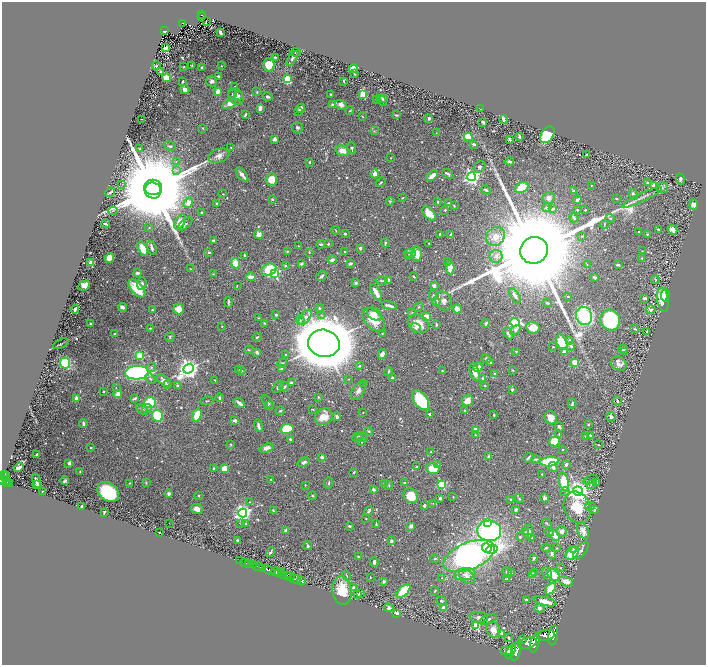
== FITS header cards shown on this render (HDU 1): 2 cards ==
NAXIS1  =                 1408
NAXIS2  =                 1325

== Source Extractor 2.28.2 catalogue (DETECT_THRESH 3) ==
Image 1408 x 1325 px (HDU 1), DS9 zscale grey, zoomed out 1/2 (1 PNG px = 2 x 2 image px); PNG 708 x 667 px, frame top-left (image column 1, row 1325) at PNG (2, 2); each listed source drawn as its Kron ellipse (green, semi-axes under 4 px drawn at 4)
Background 0.714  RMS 0.02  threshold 0.0594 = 3 sigma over >= 5 px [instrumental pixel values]
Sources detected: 728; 46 cannot appear on this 1/2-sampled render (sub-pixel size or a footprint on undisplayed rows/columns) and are neither listed nor drawn; of the other 682, the 500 brightest by FLUX_AUTO listed and drawn (182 fainter detections omitted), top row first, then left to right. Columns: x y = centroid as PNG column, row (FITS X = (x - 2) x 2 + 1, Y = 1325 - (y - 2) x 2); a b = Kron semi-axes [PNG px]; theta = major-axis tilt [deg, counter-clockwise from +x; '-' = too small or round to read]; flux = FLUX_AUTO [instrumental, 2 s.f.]
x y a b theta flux
201 15 4 2 - 63
202 17 2 1 - 5.2
206 22 4 2 - 4.6
183 23 4 3 - 83
164 31 4 2 - 84
220 32 3 2 - 21
165 47 4 3 - 43
296 52 5 2 - 3.8
275 57 2 2 - 6.2
292 58 8 3 56 9.6
269 65 6 5 - 72
156 66 4 3 - 5.9
192 66 3 2 - 3.9
221 66 2 2 - 3.8
183 67 2 2 - 2.9
202 67 3 2 - 7.3
353 69 4 4 - 62
160 71 2 2 - 16
355 74 2 2 - 3.3
219 76 3 2 - 11
166 78 4 3 - 99
287 79 4 3 - 140
183 81 2 2 - 6.2
212 81 5 5 - 14
344 81 3 1 - 3.8
234 87 3 2 - 2.7
185 89 5 4 - 22
218 91 3 3 - 34
257 92 4 3 - 3.2
233 94 5 3 - 6.1
331 94 2 2 - 3.9
363 94 3 3 - 130
239 96 5 3 - 5.7
236 97 9 7 -56 28
267 97 5 3 - 9.1
377 99 4 3 - 3.8
382 99 6 4 -19 8.5
383 101 5 4 - 6.9
229 104 7 4 23 35
332 104 3 3 - 8.1
341 105 6 4 -20 17
260 108 4 2 - 31
301 108 5 4 - 21
481 109 2 2 - 5.7
299 111 3 3 - 3.8
350 111 4 3 - 3.6
245 115 4 2 - 6.5
396 115 4 2 - 6.7
362 116 4 2 - 2.9
429 118 2 2 - 11
141 119 2 1 - 2.7
503 119 4 2 - 27
483 122 3 2 - 8.7
202 128 3 2 - 3.6
297 128 6 5 - 10
374 131 4 3 - 3.2
436 133 4 2 - 2.8
547 135 9 6 55 340
519 136 4 2 - 7.7
468 137 4 4 - 130
274 139 4 3 - 13
510 139 2 2 - 42
474 144 4 3 - 7.2
170 146 6 3 -17 7.2
139 148 3 3 - 3.3
231 148 3 2 - 3.4
352 148 6 4 -68 6.4
342 151 7 5 -20 40
586 155 3 2 - 2.7
219 156 11 6 18 22
391 158 2 2 - 2.7
176 161 4 2 - 2.9
510 161 4 3 - 8.4
309 162 2 2 - 6.2
479 167 6 5 - 11
176 170 4 2 - 4.9
375 174 4 3 - 24
448 174 6 2 -36 7.5
242 175 8 3 -51 16
432 176 6 3 38 37
471 177 4 4 - 1600
271 179 6 5 - 51
680 179 5 3 - 6.7
381 182 5 3 - 5.1
647 183 3 2 - 3.5
122 184 3 3 - 3.2
591 185 3 2 - 2.7
653 185 2 2 - 25
153 187 9 7 2 94000
522 187 7 5 28 89
662 188 6 5 - 9
486 190 5 3 - 7.1
153 191 8 8 - 56000
573 191 3 2 - 6.4
110 192 5 2 - 7.6
223 194 2 2 - 3.1
633 194 5 3 - 11
642 197 22 3 26 25
402 198 3 2 - 2.9
549 198 6 5 - 12
272 199 2 2 - 4.5
617 199 3 2 - 4.2
577 200 4 3 - 10
390 201 4 3 - 4.3
438 202 2 2 - 6.4
188 203 6 4 56 33
217 203 2 2 - 3.6
448 203 3 3 - 2.7
694 205 5 4 - 23
454 206 3 2 - 4.2
547 208 4 3 - 4.8
552 209 4 3 - 6.8
445 210 2 2 - 6.2
577 210 3 3 - 3.3
585 210 2 2 - 4.4
113 211 4 2 - 3.7
202 213 3 3 - 3.8
429 213 8 5 -46 64
574 218 4 3 - 9.9
610 218 4 3 - 4
180 222 8 4 60 53
106 224 4 2 - 6.8
185 224 9 4 39 8.4
604 224 4 2 - 3.1
149 228 4 3 - 3.3
336 230 4 2 - 2.9
658 230 4 2 - 5.2
672 230 5 4 - 35
639 232 2 2 - 10
259 234 5 4 - 16
345 234 3 2 - 5
440 234 3 2 - 4.8
451 234 3 2 - 6
647 234 3 2 - 3.7
495 236 10 8 43 39
582 236 3 3 - 2.8
213 241 3 2 - 6.7
385 243 4 3 - 6.8
429 243 3 2 - 2.8
321 244 4 2 - 7
328 244 3 2 - 4.9
299 246 3 2 - 2.7
152 248 8 3 -74 13
360 248 3 2 - 12
143 249 8 4 -63 65
534 250 14 13 - 220000
287 251 3 2 - 4
642 251 4 3 - 2.6
209 252 2 2 - 14
309 252 3 2 - 3.5
344 252 2 2 - 3.4
410 253 6 3 3 7.3
417 254 8 4 -90 42
244 255 2 2 - 3.6
408 256 3 2 - 3.8
496 256 6 6 - 16
109 258 4 4 - 48
642 258 2 2 - 3.5
332 260 5 3 - 14
447 261 4 2 - 2.7
91 263 3 3 - 45
235 263 5 4 - 77
350 263 3 2 - 7.8
301 264 3 3 - 7.2
587 265 3 2 - 3.1
618 265 3 2 - 11
285 266 2 2 - 7.9
450 268 7 4 89 47
190 269 4 2 - 3.6
269 270 8 6 18 200
138 273 4 3 - 15
274 273 3 3 - 530
213 274 4 2 - 2.8
321 276 5 3 - 9.1
251 277 4 3 - 31
414 277 3 2 - 6
595 277 3 2 - 12
655 279 4 2 - 4.1
389 280 3 3 - 19
381 281 6 3 -10 5.1
356 283 2 2 - 25
142 284 6 4 86 8.6
84 286 6 4 27 34
237 286 3 2 - 3.5
434 286 3 2 - 18
137 288 11 5 -47 120
376 292 9 3 -61 43
433 295 5 4 - 5.3
665 295 6 3 85 36
515 296 8 3 -57 15
568 297 3 2 - 3.1
644 298 4 2 - 11
663 300 12 5 -82 140
443 301 10 8 -63 25
228 302 5 2 - 6.8
436 302 4 3 - 15
547 303 5 3 - 8.4
390 306 8 2 -16 16
123 307 4 3 - 19
418 307 5 3 - 4.1
320 308 4 3 - 8.6
75 309 4 2 - 24
179 309 5 5 - 36
457 309 5 4 - 29
152 310 3 3 - 5.4
651 310 4 4 - 10
412 313 4 3 - 2.8
374 314 8 5 -32 21
276 315 3 3 - 8.3
321 315 3 3 - 4.3
584 316 9 8 - 480
305 317 9 4 51 17
426 317 3 3 - 140
259 318 3 3 - 2.8
300 320 4 3 - 6
374 320 14 8 -48 79
610 320 10 9 - 400
515 322 4 3 - 460
91 323 3 2 - 8.6
265 323 3 3 - 4
486 323 4 2 - 9.9
419 324 11 8 -28 54
436 325 3 2 - 7.6
222 326 2 2 - 3.4
150 328 2 2 - 3.2
416 328 6 4 -35 7.3
533 328 7 6 - 46
635 329 3 2 - 4.2
515 330 6 4 47 16
646 331 3 2 - 5.7
382 333 2 2 - 2.7
508 333 6 4 -60 11
115 334 3 2 - 4.9
170 337 5 3 - 5.4
257 337 4 2 - 5.2
569 340 3 2 - 6.7
562 342 8 5 -65 160
324 343 16 13 -14 32000
61 344 8 2 26 3.4
571 346 4 3 - 11
553 347 2 2 - 2.7
623 349 4 3 - 13
248 350 4 2 - 3
516 351 2 2 - 4.1
564 351 2 2 - 35
625 351 2 2 - 25
257 352 3 2 - 20
382 354 5 3 - 23
139 355 3 3 - 180
286 355 3 2 - 4
486 359 5 4 - 12
491 362 3 3 - 5.1
575 362 3 2 - 110
65 363 5 5 - 200
282 363 5 3 - 5.8
619 364 8 6 -26 29
359 366 3 2 - 4.8
151 367 5 4 - 5.5
478 367 5 4 - 17
189 369 5 4 - 3200
239 369 2 1 - 2.7
281 369 4 3 - 5
242 370 3 2 - 3.2
513 370 3 3 - 2.8
442 371 3 2 - 4.7
389 372 4 2 - 5.6
475 372 9 4 -74 29
137 373 12 6 3 980
495 374 3 3 - 7.6
392 378 3 3 - 10
482 378 2 2 - 13
150 379 6 3 -49 5
348 379 2 2 - 2.9
215 380 2 2 - 2.7
164 381 8 4 -36 25
291 383 3 3 - 8.8
364 383 2 2 - 4.6
167 385 2 2 - 45
178 385 3 3 - 6.7
485 386 2 2 - 3.6
278 387 7 4 47 7.6
284 387 5 3 - 9.8
116 388 3 2 - 2.7
512 390 2 2 - 11
103 391 2 2 - 3.7
358 391 9 6 58 22
118 394 4 3 - 41
318 397 3 2 - 4.8
77 398 2 2 - 72
134 398 4 2 - 11
220 398 4 3 - 7.3
420 400 11 6 -52 240
207 401 7 2 10 3.5
467 401 6 5 - 36
617 401 4 2 - 6.5
268 402 8 2 -51 4.7
150 403 6 5 - 140
239 403 6 2 -39 16
572 403 5 3 - 7.1
268 405 4 3 - 2.7
147 408 5 4 - 7.8
142 409 7 3 -37 9.7
313 409 3 2 - 3.4
465 410 3 2 - 3
280 411 5 3 - 4.1
363 413 2 1 - 2.7
429 414 2 2 - 13
197 415 6 4 72 61
494 415 3 2 - 5.4
157 416 6 5 - 130
324 417 9 7 35 56
337 417 4 3 - 12
611 417 5 4 - 11
551 418 7 6 - 34
235 420 3 2 - 19
83 423 4 2 - 10
588 424 3 2 - 4
258 426 6 3 -76 16
559 427 5 3 - 9.1
287 429 6 5 - 190
476 430 3 2 - 110
369 431 4 3 - 5.7
559 434 4 3 - 3.3
475 435 4 3 - 4.5
590 435 2 2 - 13
358 437 6 4 26 5.9
585 437 3 2 - 2.9
362 438 6 3 8 15
290 439 2 2 - 12
554 441 5 5 - 76
362 442 4 3 - 4.2
231 444 3 3 - 3.8
599 445 2 2 - 3
90 448 3 2 - 3.3
267 448 7 4 18 22
563 450 2 2 - 8.4
431 452 3 2 - 5.3
37 454 3 2 - 11
489 456 2 2 - 47
322 457 2 2 - 32
528 458 5 2 - 9.6
536 459 5 3 - 6.3
304 462 6 3 23 11
549 462 9 4 5 200
69 463 2 2 - 35
438 465 4 4 - 9.2
566 465 3 3 - 11
18 467 5 3 - 16
417 467 3 2 - 7.2
553 467 5 4 - 12
214 468 3 2 - 3.7
224 468 4 3 - 66
433 468 7 5 -13 93
80 471 2 2 - 3.6
354 472 3 3 - 5
5 474 2 1 - 44
542 474 3 2 - 3.3
6 477 5 3 - 390
271 479 2 2 - 2.7
3 480 4 2 - 470
7 480 2 1 - 72
591 480 7 3 22 5
36 481 7 2 -75 15
65 481 4 2 - 7.1
7 482 2 1 - 160
146 482 4 3 - 3.9
564 482 9 4 -78 160
10 483 3 2 - 180
130 483 2 2 - 3.5
329 483 5 3 - 5.6
404 483 3 2 - 7.2
596 483 3 3 - 12
385 484 4 3 - 8.8
442 484 3 3 - 270
592 484 5 3 - 4.4
36 485 4 2 - 6.6
305 485 3 2 - 3.1
389 485 4 3 - 3.5
373 489 2 2 - 14
42 491 2 2 - 2.7
578 491 5 4 - 3200
108 492 12 8 -37 280
565 492 4 3 - 4.7
169 493 4 4 - 7.2
199 496 2 2 - 9.6
312 496 4 3 - 4.5
411 496 8 7 - 88
453 497 2 2 - 3.4
440 498 2 2 - 33
545 498 4 3 - 13
519 499 5 3 - 3.9
511 500 3 2 - 5.2
250 502 3 3 - 3.3
433 503 4 3 - 4.2
82 506 3 2 - 7.3
424 506 3 2 - 10
590 506 5 3 - 6
577 508 16 13 -65 130
197 509 6 5 - 22
595 509 4 3 - 5.3
273 510 3 2 - 5.6
516 510 3 2 - 8
369 511 5 3 - 6.3
104 512 4 2 - 6.5
243 513 4 4 - 1800
366 519 2 2 - 2.9
487 522 3 3 - 140
169 523 2 1 - 4.6
241 523 3 3 - 3.9
245 524 3 3 - 3.3
376 524 3 2 - 3.6
547 524 5 2 - 5.1
349 526 3 2 - 8
411 526 4 3 - 24
286 530 4 3 - 13
489 531 12 10 -6 580
528 531 7 5 86 14
561 531 5 5 - 20
583 531 9 5 -66 31
159 532 2 2 - 3.3
525 532 3 2 - 2.7
549 532 5 3 - 8.2
555 535 6 4 -46 36
520 537 3 3 - 4.9
531 538 4 3 - 7.3
237 540 2 2 - 5.8
391 541 4 3 - 12
308 546 4 3 - 11
487 548 5 4 - 140
546 548 4 3 - 4.2
557 548 3 3 - 3.1
492 549 6 4 20 240
574 550 2 2 - 6.6
581 551 10 5 50 20
271 552 5 2 - 6.8
572 553 7 5 45 120
552 554 5 4 - 10
358 556 3 2 - 3.4
469 556 27 13 22 1600
435 558 4 3 - 5.6
534 558 3 2 - 7.9
239 561 3 1 - 11
245 562 2 1 - 51
374 562 5 3 - 11
249 564 2 1 - 190
253 565 3 2 - 230
258 567 6 2 -12 1300
263 568 2 2 - 620
561 568 4 3 - 4.1
269 570 6 3 -22 2500
275 571 4 3 - 1000
281 571 3 2 - 140
507 572 5 3 - 8.8
535 572 3 2 - 4.5
511 573 3 3 - 2.8
279 574 3 2 - 370
465 574 11 6 8 25
547 574 7 4 -66 10
283 575 3 2 - 460
287 575 4 2 - 510
533 575 4 3 - 31
553 575 7 5 -45 72
290 576 5 2 - 470
346 576 5 3 - 3.7
370 577 2 2 - 4
467 577 9 6 -41 21
442 578 3 3 - 3.6
507 578 4 2 - 2.8
295 579 6 2 -16 1300
301 581 4 2 - 1200
566 581 7 4 -19 48
384 582 3 3 - 8.2
354 588 3 3 - 19
551 588 6 4 52 110
342 590 14 9 -83 120
403 591 8 4 45 120
435 591 4 2 - 3.9
360 593 3 2 - 9.3
357 594 4 3 - 4.6
526 600 3 2 - 4.2
442 601 6 4 -38 6.2
545 601 12 4 -14 50
389 608 5 4 - 17
444 608 3 3 - 30
539 608 5 4 - 13
397 614 2 2 - 110
479 617 9 5 -8 16
488 619 9 3 19 13
476 626 3 3 - 240
493 630 8 7 - 35
501 633 3 3 - 13
546 635 9 5 11 4800
553 635 10 4 80 5300
509 638 3 2 - 6.1
522 639 3 2 - 7.8
527 643 9 5 12 4800
535 643 10 4 76 5300
507 651 6 4 4 2800
511 651 8 3 62 2700
516 651 10 4 74 5500
At the frame edge (FLAGS 8, measured only in part): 1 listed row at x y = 3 480
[182 fainter detections neither listed nor drawn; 46 sub-pixel or undisplayed-footprint detections neither listed nor drawn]